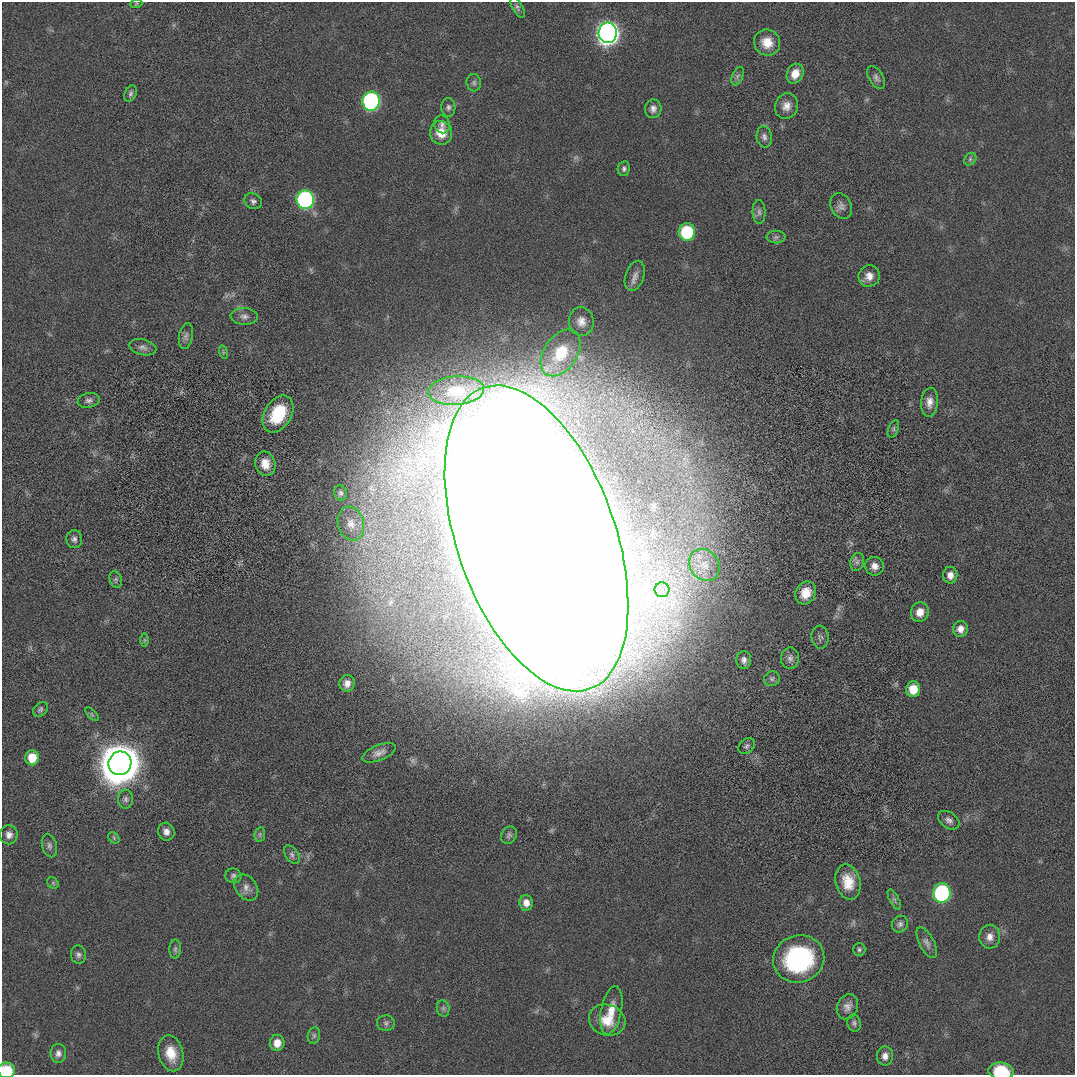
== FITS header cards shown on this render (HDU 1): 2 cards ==
NAXIS1  =                 1073 / length of original image axis
NAXIS2  =                 1073 / length of original image axis

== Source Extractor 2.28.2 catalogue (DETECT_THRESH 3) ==
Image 1073 x 1073 px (HDU 1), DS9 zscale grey, 1 PNG px = 1 image px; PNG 1077 x 1077 px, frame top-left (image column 1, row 1073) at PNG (2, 2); each listed source drawn as its Kron ellipse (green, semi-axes under 4 px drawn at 4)
Background 7.89e-05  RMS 0.0026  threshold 0.00789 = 3 sigma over >= 5 px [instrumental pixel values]
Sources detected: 100; all 100 listed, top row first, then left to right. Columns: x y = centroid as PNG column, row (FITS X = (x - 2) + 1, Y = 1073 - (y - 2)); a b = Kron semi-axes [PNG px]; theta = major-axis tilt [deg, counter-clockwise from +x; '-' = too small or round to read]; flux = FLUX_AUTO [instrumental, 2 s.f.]
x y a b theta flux
136 4 6 4 20 0.22
517 7 11 5 -62 0.5
608 33 10 9 - 200
767 42 13 13 - 2.8
795 74 10 8 65 2.3
738 76 10 5 67 0.59
876 77 12 7 -60 0.7
474 83 8 7 - 0.5
131 93 8 5 67 0.47
371 101 9 8 - 47
786 106 13 11 65 1.6
448 107 9 7 -86 0.54
653 109 9 8 - 0.87
442 124 9 8 - 0.72
441 133 12 11 - 2.9
764 137 11 7 -82 0.76
970 159 7 5 46 0.33
624 169 7 6 - 0.51
305 200 9 8 - 49
253 201 9 7 -29 0.6
841 206 13 10 -62 1
759 212 12 6 -89 0.66
687 232 9 8 - 13
776 237 9 6 0 0.51
635 276 15 9 71 1.2
869 276 11 10 - 1.5
244 316 14 8 -3 0.99
581 321 14 12 -82 1.7
186 336 13 6 79 0.75
143 347 14 8 -13 0.86
223 352 7 4 -72 0.29
561 353 26 16 56 7.2
456 391 28 14 4 4.7
89 400 11 7 10 0.69
929 402 14 8 85 1.4
278 414 20 13 59 7.9
893 429 9 5 68 0.41
265 464 12 10 -75 2.4
340 493 8 6 -73 0.46
351 524 17 13 -75 2.3
536 538 160 79 -70 4000
74 539 9 8 - 0.65
857 562 9 6 74 0.6
704 565 17 14 -51 3
874 566 9 9 - 1.2
950 575 8 7 - 1.2
116 579 8 6 -72 0.41
662 590 7 7 - 1
806 593 12 10 62 3
920 612 10 9 - 1.8
960 629 8 7 - 1.3
820 637 11 8 -85 0.67
144 640 6 4 -90 0.28
790 658 11 9 84 0.82
744 660 9 7 -89 0.71
772 679 8 7 - 0.48
347 683 8 7 - 1.1
913 689 8 7 - 3.2
40 709 8 6 46 0.42
92 714 8 3 -45 0.26
747 746 9 7 44 0.47
379 753 18 7 22 1.3
32 758 8 7 - 3.1
120 763 12 11 - 1500
126 799 9 7 -89 0.66
949 820 12 8 -34 0.8
166 832 9 8 - 1
260 834 7 5 80 0.36
9 835 9 9 - 1
509 835 9 7 59 0.52
114 838 6 5 - 0.33
49 845 12 7 -76 0.68
292 855 10 6 -56 0.62
233 876 8 7 - 0.54
848 882 18 12 -76 3.6
53 883 6 5 - 0.26
246 887 14 10 -53 1.2
942 893 10 8 87 34
894 900 11 4 -63 0.42
526 903 8 6 -86 1.3
900 924 8 8 - 0.61
990 937 12 10 88 1.4
927 943 17 7 -62 0.9
175 949 9 5 89 0.44
859 950 6 6 - 0.38
79 955 9 7 -87 0.61
799 959 26 23 20 24
847 1007 13 10 64 1.2
443 1008 8 6 -77 0.47
611 1010 24 10 79 2.9
607 1020 18 15 -21 3.6
386 1023 9 7 2 0.57
854 1023 8 6 -79 0.5
314 1035 8 6 76 0.45
277 1043 8 7 - 1.9
58 1053 9 8 - 0.82
171 1053 18 12 -77 3.6
885 1056 9 8 - 1.1
6 1070 8 8 - 5
1001 1071 13 8 -6 6
At the frame edge (FLAGS 8, measured only in part): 2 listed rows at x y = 6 1070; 1001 1071